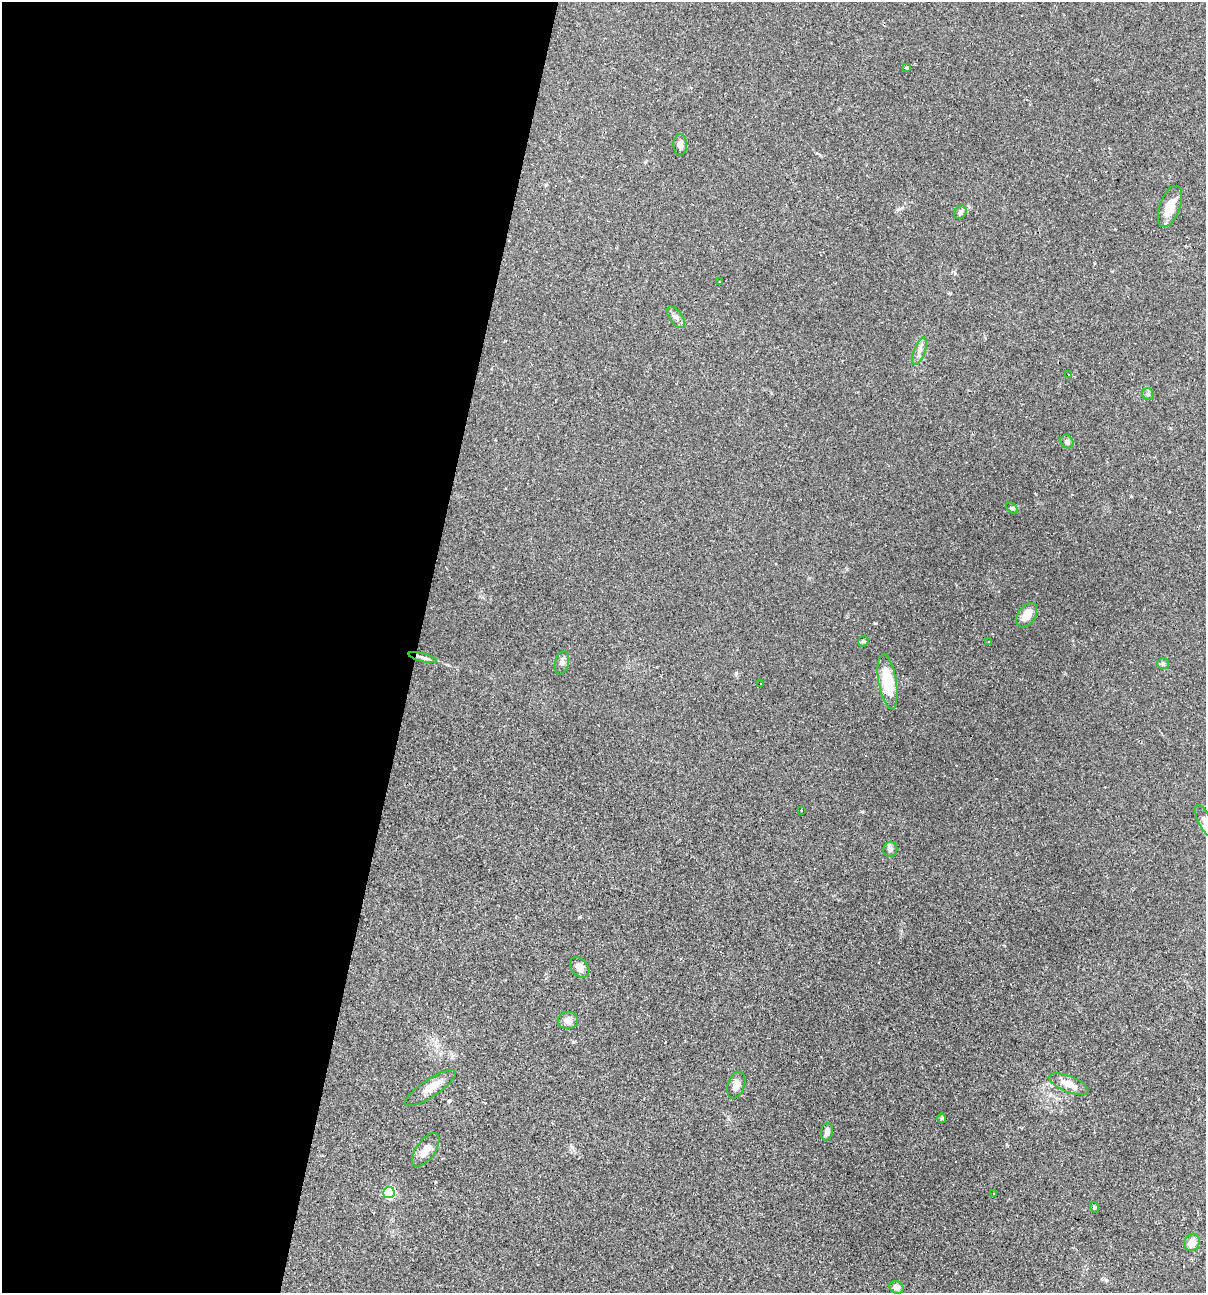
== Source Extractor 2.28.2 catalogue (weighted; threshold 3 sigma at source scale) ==
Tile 5 of 4 x 4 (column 1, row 2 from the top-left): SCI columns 248-1451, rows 2584-3874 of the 5183 x 5166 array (HDU 1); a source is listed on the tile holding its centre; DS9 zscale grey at full resolution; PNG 1208 x 1295 px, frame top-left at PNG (2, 2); each listed source drawn as its Kron ellipse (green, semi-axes under 4 px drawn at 4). Shown black and unused: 35% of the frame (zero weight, under 2 of 3 exposures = <1% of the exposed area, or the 3 px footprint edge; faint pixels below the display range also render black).
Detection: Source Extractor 2.28.2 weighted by HDU 2 'WHT'; one run over the whole footprint, this tile lists its part. Background 0.0497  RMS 0.0052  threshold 0.0232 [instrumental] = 3 sigma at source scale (4.5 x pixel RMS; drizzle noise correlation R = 1.50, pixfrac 1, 0.05/0.05 arcsec/px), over >= 5 px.
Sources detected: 38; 3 cosmic-ray / hot-pixel residue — neither listed nor drawn; the other 35 listed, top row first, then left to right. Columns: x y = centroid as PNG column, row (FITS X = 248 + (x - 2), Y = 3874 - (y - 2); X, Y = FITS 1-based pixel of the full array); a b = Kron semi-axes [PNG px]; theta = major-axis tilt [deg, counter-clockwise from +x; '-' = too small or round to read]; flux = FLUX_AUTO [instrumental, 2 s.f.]
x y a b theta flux
907 68 3 3 - 2.2
680 145 11 6 -87 2.7
1170 206 22 10 69 7.7
960 212 7 5 52 1.3
720 282 3 3 - 0.88
676 317 12 6 -53 2.1
919 351 14 5 70 2.5
1069 374 2 2 - 0.49
1148 394 6 5 - 0.95
1067 442 7 6 - 1.5
1012 508 7 4 -44 0.77
1027 615 13 8 55 6.1
863 641 6 5 - 0.71
989 642 3 3 - 0.83
423 657 14 3 -14 1.4
562 663 12 7 77 1.9
1163 664 6 5 - 0.9
888 682 28 9 -81 20
761 684 2 2 - 0.55
801 811 3 3 - 1.6
1204 821 17 6 -65 2.8
890 849 8 7 - 1.6
580 967 12 8 -49 3.1
568 1020 10 8 8 3.3
1069 1084 21 8 -22 6.2
736 1085 14 8 71 3.9
430 1088 29 9 34 5.9
942 1118 5 3 - 0.55
827 1132 9 6 77 2.4
426 1150 20 9 55 4.4
389 1192 6 5 - 44
994 1193 3 2 - 0.51
1094 1207 5 3 - 0.51
1192 1242 9 7 61 4.9
897 1287 7 6 - 2.2
Isophote crosses this tile's border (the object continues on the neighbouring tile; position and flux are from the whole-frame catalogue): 1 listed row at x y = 1204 821
Unlisted compact peaks at least as high as the median listed source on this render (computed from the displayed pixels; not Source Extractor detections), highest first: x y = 875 623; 1106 1280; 579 917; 736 673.